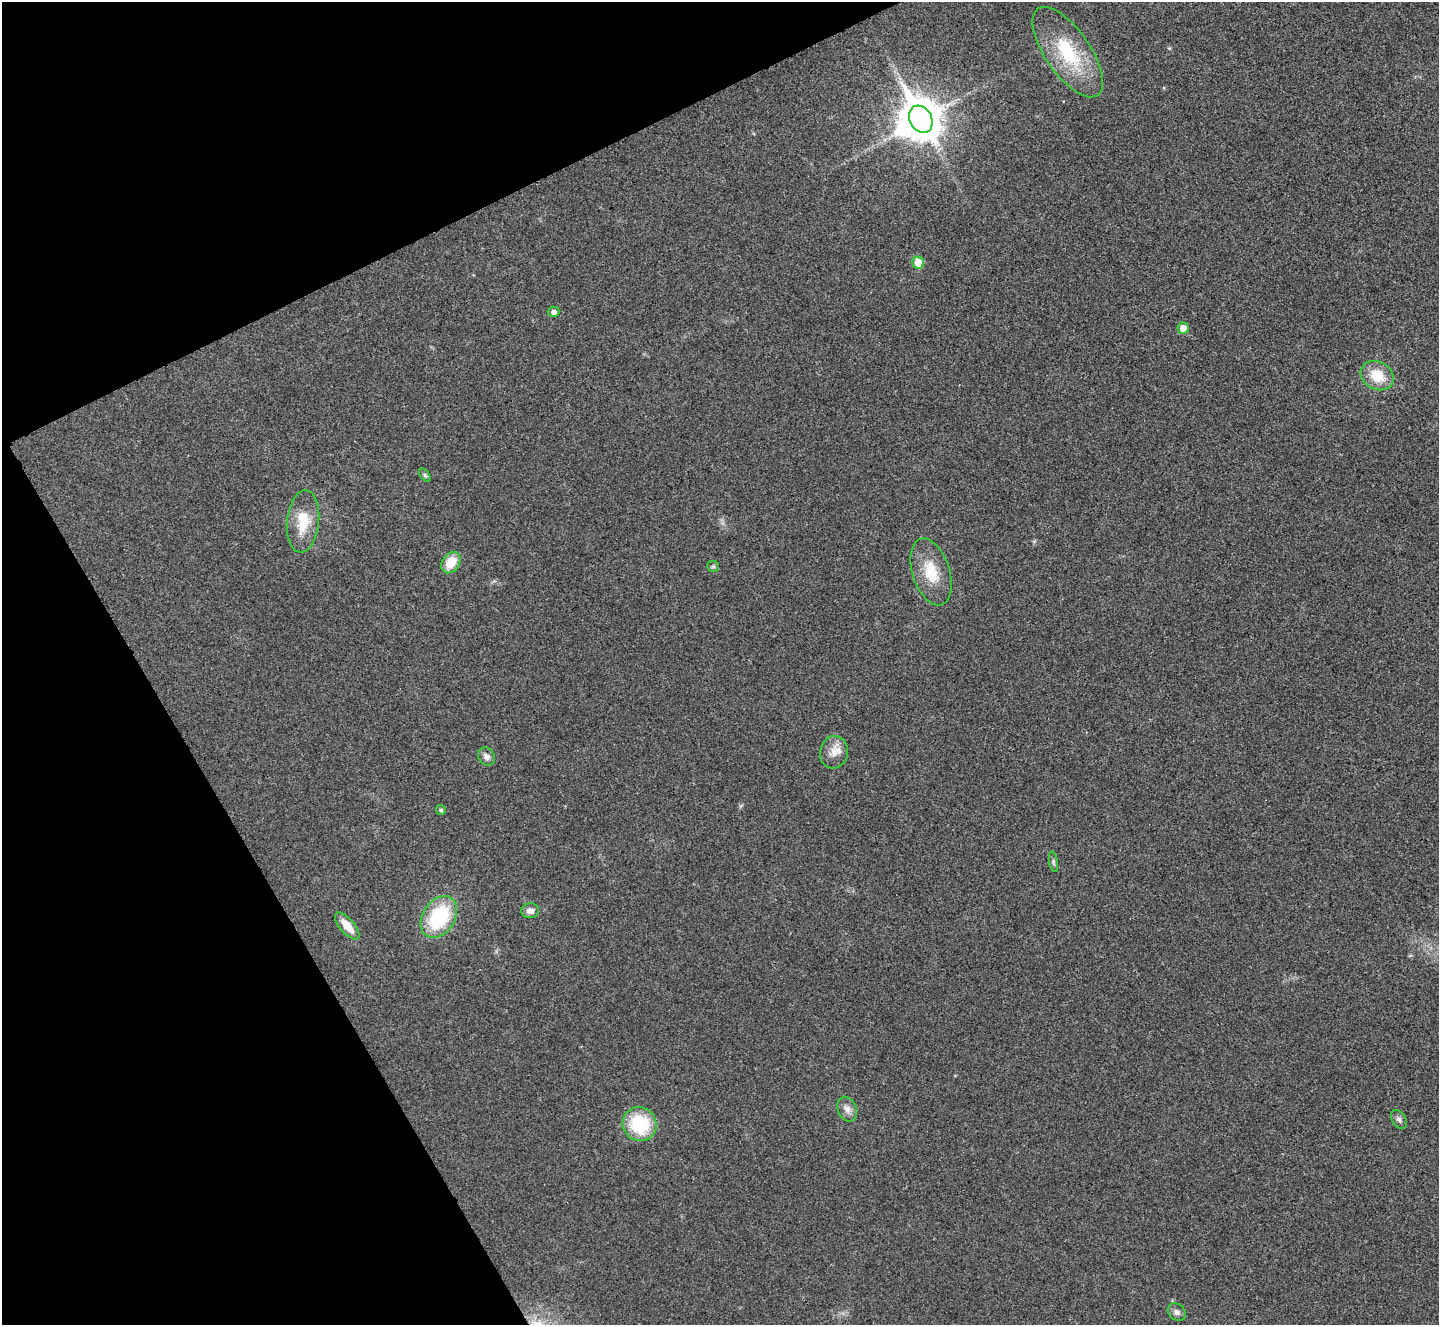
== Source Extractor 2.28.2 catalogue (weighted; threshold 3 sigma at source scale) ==
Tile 5 of 4 x 4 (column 1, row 2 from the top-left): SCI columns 13-1449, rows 2809-4131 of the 5767 x 5763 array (HDU 1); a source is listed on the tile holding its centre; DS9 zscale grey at full resolution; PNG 1441 x 1327 px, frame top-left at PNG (2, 2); each listed source drawn as its Kron ellipse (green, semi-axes under 4 px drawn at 4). Shown black and unused: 23% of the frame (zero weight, under 3 of 4 exposures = <1% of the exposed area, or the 3 px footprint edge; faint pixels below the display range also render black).
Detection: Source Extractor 2.28.2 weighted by HDU 2 'WHT'; one run over the whole footprint, this tile lists its part. Background 0.0555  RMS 0.0067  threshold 0.0303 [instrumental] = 3 sigma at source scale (4.5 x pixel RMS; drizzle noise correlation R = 1.50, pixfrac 1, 0.05/0.05 arcsec/px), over >= 5 px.
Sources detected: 23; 1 inside a brighter object's white glare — neither listed nor drawn; the other 22 listed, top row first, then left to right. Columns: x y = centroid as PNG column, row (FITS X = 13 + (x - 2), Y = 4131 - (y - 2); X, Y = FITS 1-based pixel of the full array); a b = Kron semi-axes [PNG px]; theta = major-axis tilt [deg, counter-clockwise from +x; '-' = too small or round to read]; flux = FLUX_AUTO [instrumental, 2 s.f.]
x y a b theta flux
1068 52 52 22 -55 47
921 119 14 11 -60 2100
918 263 6 6 - 12
554 312 6 5 - 2.9
1183 328 6 5 - 6.8
1377 376 17 13 -30 18
425 475 8 4 -53 1.3
303 521 31 16 84 21
451 563 11 8 55 14
713 566 6 5 - 1.2
931 572 35 18 -72 22
834 752 16 14 77 8.3
486 757 9 8 - 3.8
441 810 5 5 - 1.4
1053 862 10 4 -79 1.4
530 911 9 7 5 3.6
439 917 23 16 57 52
347 926 16 7 -49 11
847 1109 13 9 -67 4.4
1399 1119 10 6 -57 2.3
640 1124 17 16 - 39
1177 1312 10 8 -45 2.7